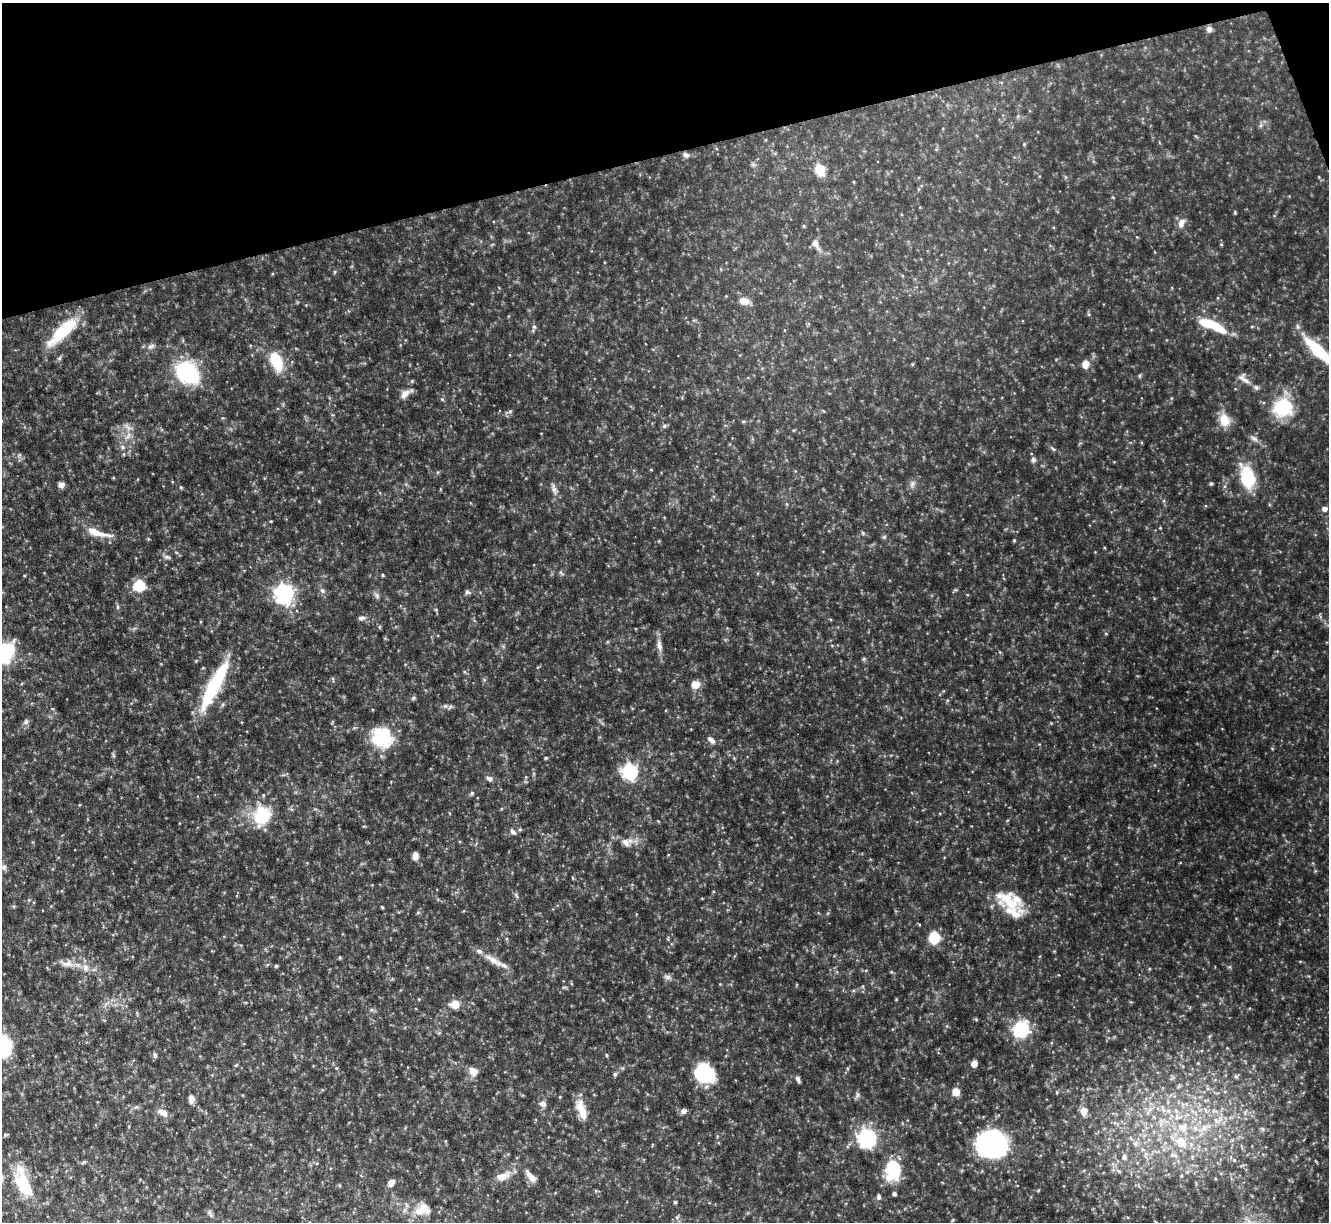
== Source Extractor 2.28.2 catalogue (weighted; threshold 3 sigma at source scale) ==
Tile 3 of 4 x 4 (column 3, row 1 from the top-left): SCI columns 2657-3983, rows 3804-5023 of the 5311 x 5292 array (HDU 1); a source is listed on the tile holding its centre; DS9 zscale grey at full resolution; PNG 1331 x 1224 px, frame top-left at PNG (2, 3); no overlay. Shown black and unused: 13% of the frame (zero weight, under 4 of 8 exposures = <1% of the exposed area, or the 3 px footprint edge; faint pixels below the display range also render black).
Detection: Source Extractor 2.28.2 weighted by HDU 2 'WHT'; one run over the whole footprint, this tile lists its part. Background 0.0767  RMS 0.0052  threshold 0.0213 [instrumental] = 3 sigma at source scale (4.09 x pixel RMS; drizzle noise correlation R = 1.36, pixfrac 0.8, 0.05/0.05 arcsec/px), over >= 5 px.
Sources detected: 156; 1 inside a brighter object's white glare — not listed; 6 inside a brighter listed object's ellipse — not listed separately; the other 149 listed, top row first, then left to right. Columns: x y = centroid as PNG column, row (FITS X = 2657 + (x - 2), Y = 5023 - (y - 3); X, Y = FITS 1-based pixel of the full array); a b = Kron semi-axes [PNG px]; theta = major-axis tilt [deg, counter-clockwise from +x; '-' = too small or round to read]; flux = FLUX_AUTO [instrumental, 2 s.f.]
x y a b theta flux
1209 29 7 7 - 2
1024 144 4 4 - 0.47
686 155 9 6 -23 1.5
820 170 7 6 - 21
1235 213 4 4 - 0.5
1181 223 12 7 66 3.1
816 244 17 7 -60 3.1
1221 244 4 4 - 0.49
335 272 6 4 89 0.52
726 296 3 3 - 0.33
744 301 10 7 -12 5.1
1088 314 6 4 -70 0.6
1212 325 35 9 -23 18
534 327 7 5 -74 1.2
62 331 45 13 43 21
151 346 10 7 27 1.8
1319 351 51 12 -43 23
59 358 7 5 68 0.95
276 362 22 12 -68 16
1085 364 10 8 78 3.4
187 373 23 18 -39 44
1140 376 6 4 71 0.62
1244 379 19 9 -45 3.4
405 394 16 8 42 3.5
442 399 5 5 - 0.66
1283 408 27 24 17 22
510 411 6 6 - 0.88
1224 420 17 13 -72 7.4
743 421 5 4 - 0.63
664 426 6 6 - 1
127 427 12 6 -45 2.1
128 436 12 6 53 2.5
1254 438 12 6 -27 1.9
123 447 8 5 -27 1.3
1053 449 8 4 -53 0.78
124 454 5 3 - 0.54
19 455 8 4 81 0.92
1033 460 7 6 - 1.4
1247 477 26 14 -75 22
912 484 10 7 70 1.8
1211 484 5 4 - 0.63
61 485 7 7 - 2.1
181 487 5 4 - 0.62
554 489 17 7 -71 2.5
1164 501 5 3 - 0.63
786 504 6 3 -70 0.53
1325 509 5 5 - 2.4
271 521 5 3 - 0.38
1160 528 4 3 - 0.36
97 533 36 8 -15 8.3
863 533 6 5 - 0.74
884 537 6 5 - 0.73
1014 540 4 3 - 0.57
167 557 10 5 -16 1.2
383 575 4 3 - 0.53
139 586 7 7 - 22
322 590 8 6 -57 1.4
955 590 6 4 17 0.58
467 592 8 6 -39 1
284 593 7 7 - 230
377 596 9 5 -64 1.3
118 607 5 5 - 0.84
436 610 5 4 - 0.5
361 618 9 6 6 1.5
1106 634 4 4 - 0.46
659 645 18 7 -77 3.2
832 646 5 3 - 0.38
2 653 24 19 32 36
864 659 6 5 - 0.69
333 679 6 4 -72 0.59
695 684 9 9 - 4.4
214 686 57 12 63 36
413 698 6 5 - 0.79
450 707 8 4 38 0.89
26 722 8 6 58 1.4
382 737 23 21 -42 24
711 740 11 6 -41 2.1
1272 748 5 3 - 0.39
113 755 6 4 -71 0.67
546 758 4 3 - 0.55
630 771 7 6 - 110
489 778 10 6 -16 1.6
472 793 5 5 - 0.68
262 816 21 18 60 23
513 832 9 6 -49 1.5
625 842 12 9 -40 3
415 856 9 6 87 2.3
4 867 8 6 83 1.5
516 895 8 4 -56 0.87
1010 900 37 20 -25 17
382 907 3 3 - 0.51
418 913 6 3 20 0.57
934 938 8 8 - 19
340 957 5 4 - 0.55
493 960 28 8 -30 6.2
67 964 19 9 3 4.5
276 966 4 4 - 0.55
85 968 11 8 -70 3.1
891 972 5 3 - 0.47
667 977 10 6 -9 1.6
419 999 4 3 - 0.41
896 999 3 3 - 0.4
455 1004 8 7 - 7.2
1021 1029 12 11 - 33
155 1055 7 5 -72 0.97
606 1055 6 3 -70 0.46
974 1064 5 5 - 3.8
236 1065 5 4 - 0.54
336 1068 5 3 - 0.48
473 1072 12 9 -60 3.5
705 1073 22 18 -34 26
615 1074 6 5 - 0.86
1236 1076 6 6 - 0.97
798 1079 7 4 -64 1.4
956 1092 7 7 - 5.5
858 1095 8 5 -74 1.2
560 1097 3 3 - 0.43
191 1099 9 6 88 2.4
543 1104 8 7 - 2.2
136 1107 7 4 17 0.84
581 1109 26 10 -73 7.5
684 1111 6 5 - 2.5
1084 1111 5 5 - 9.4
163 1112 12 7 -25 3.7
1154 1117 6 4 -71 0.74
1218 1120 20 9 20 7
1183 1128 20 16 -51 14
1263 1129 6 4 -70 0.72
867 1138 9 8 - 120
445 1141 5 3 - 0.44
1136 1143 9 8 - 2.2
994 1145 29 26 36 77
1173 1155 13 5 -13 2
1124 1157 8 7 - 2
1234 1160 5 4 - 0.63
83 1162 8 3 32 0.67
893 1169 14 10 90 34
1119 1171 10 4 -34 1.1
503 1176 20 10 20 5.3
530 1176 18 7 -51 3.7
23 1183 40 15 -72 18
391 1183 6 5 - 4.3
596 1191 6 3 -19 0.57
894 1194 4 4 - 1
879 1196 7 5 -88 1.2
675 1202 4 4 - 0.67
423 1209 21 14 14 8.9
211 1215 11 4 -56 1.2
677 1217 6 4 72 0.73
Isophote crosses this tile's border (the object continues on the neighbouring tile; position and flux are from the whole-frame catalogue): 2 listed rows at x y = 1319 351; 2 653